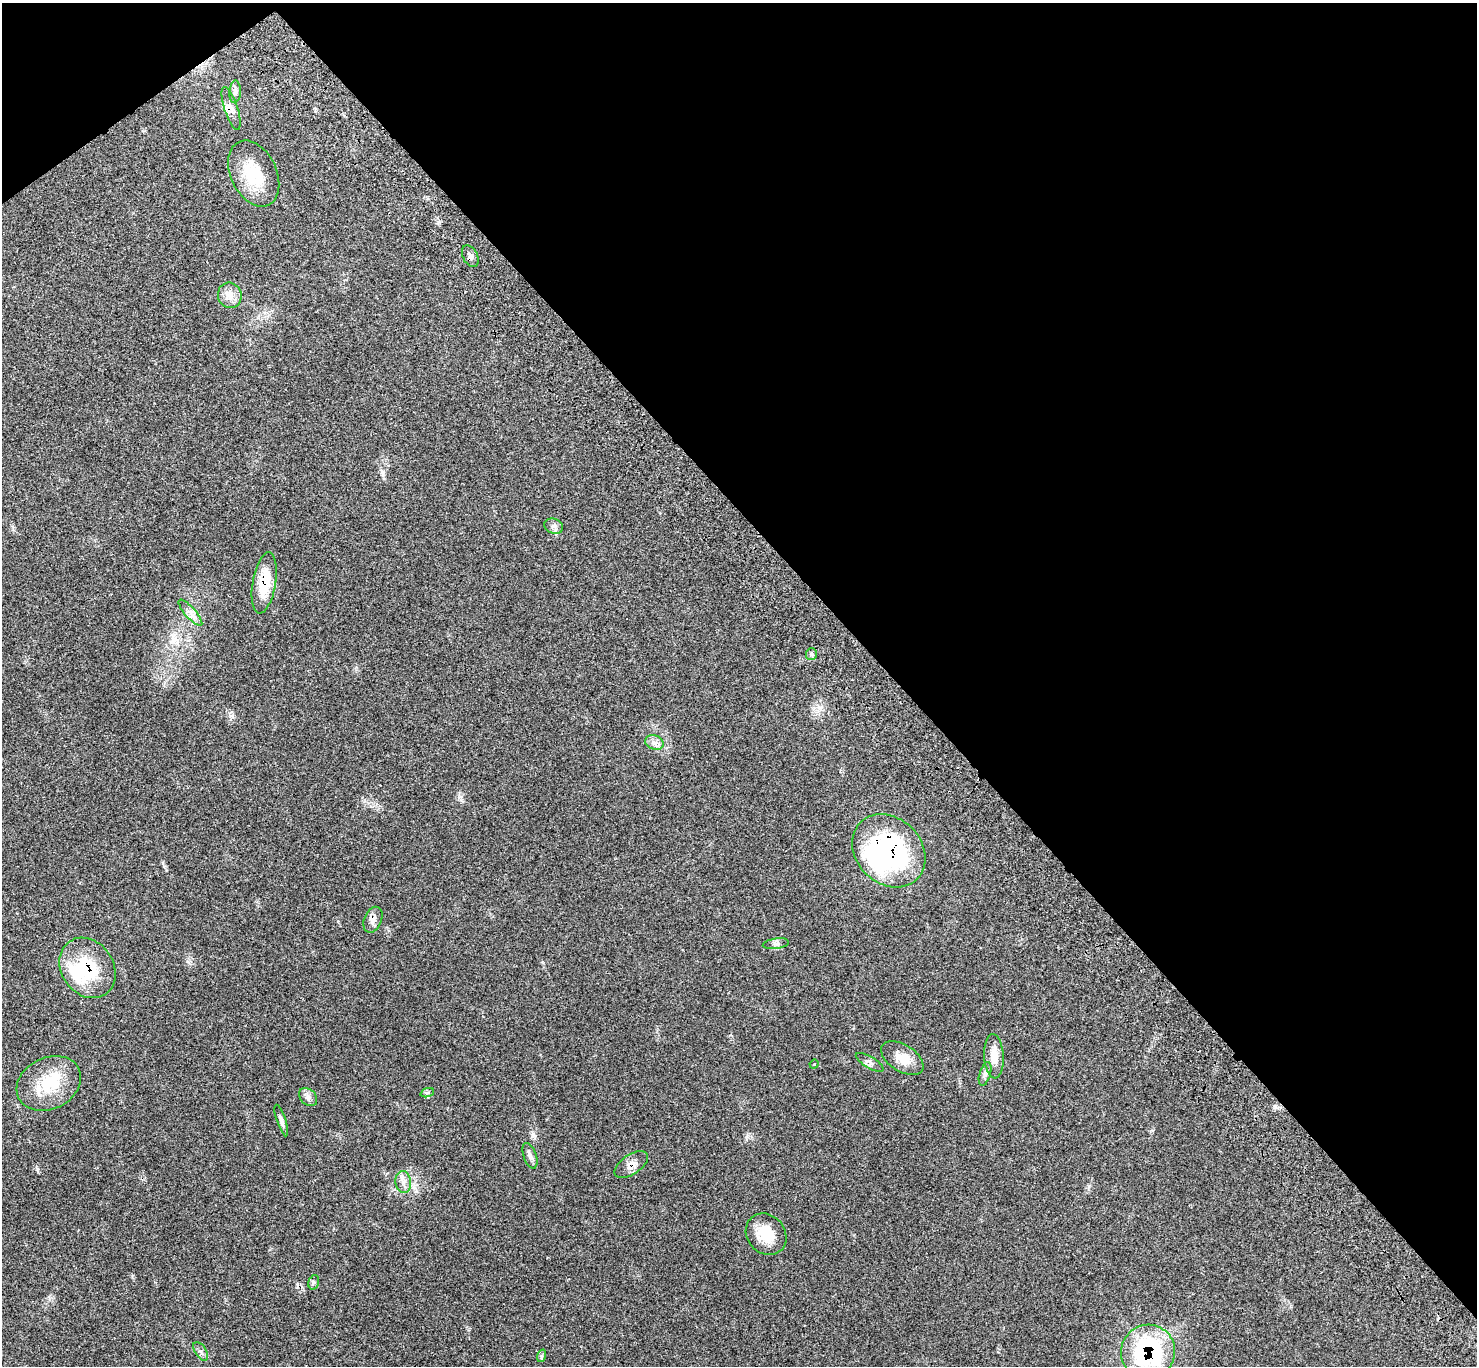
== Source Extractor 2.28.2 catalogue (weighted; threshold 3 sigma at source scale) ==
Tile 3 of 4 x 4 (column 3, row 1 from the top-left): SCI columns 3049-4523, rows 4335-5698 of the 6102 x 6074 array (HDU 1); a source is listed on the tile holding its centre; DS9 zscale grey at full resolution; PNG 1479 x 1368 px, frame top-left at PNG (2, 3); each listed source drawn as its Kron ellipse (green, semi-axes under 4 px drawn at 4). Shown black and unused: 41% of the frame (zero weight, under 3 of 4 exposures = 6% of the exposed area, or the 3 px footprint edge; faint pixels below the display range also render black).
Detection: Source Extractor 2.28.2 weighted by HDU 2 'WHT'; one run over the whole footprint, this tile lists its part. Background 0.0683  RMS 0.0056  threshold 0.025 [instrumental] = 3 sigma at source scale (4.5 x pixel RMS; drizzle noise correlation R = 1.50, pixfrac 1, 0.05/0.05 arcsec/px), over >= 5 px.
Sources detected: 33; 2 inside a brighter object's white glare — neither listed nor drawn; the other 31 listed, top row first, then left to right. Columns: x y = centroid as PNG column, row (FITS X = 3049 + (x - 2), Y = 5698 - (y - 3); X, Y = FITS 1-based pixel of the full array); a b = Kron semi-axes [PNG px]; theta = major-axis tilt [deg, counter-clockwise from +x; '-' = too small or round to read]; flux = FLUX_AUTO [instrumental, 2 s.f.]
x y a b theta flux
235 92 11 6 86 2
231 108 22 6 -72 3.8
254 174 35 23 -64 20
470 256 11 7 -61 2.1
230 295 13 11 -70 4.7
554 526 9 7 -21 2.1
264 583 31 11 80 17
190 613 17 5 -49 3
811 654 6 5 - 1.2
654 743 9 7 -20 2.6
889 851 40 32 -45 99
373 920 13 8 67 2.9
776 944 13 5 7 1.7
87 968 32 26 -56 29
994 1056 22 9 -87 7.1
902 1058 24 13 -32 8.4
870 1062 16 5 -30 2.2
814 1064 5 4 - 0.74
985 1074 12 5 73 1.9
49 1083 34 25 27 22
427 1093 7 4 19 0.94
308 1097 10 7 -45 2.1
281 1120 16 4 -72 2
530 1156 13 6 -71 2.2
631 1165 19 9 33 4.1
403 1182 11 7 -80 3.1
766 1234 22 19 -49 12
314 1282 7 5 73 1.1
201 1351 10 5 -58 1.6
1148 1352 27 27 - 66
541 1356 6 4 71 0.85
Overlapping masked pixels (flux is a lower limit): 8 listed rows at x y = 231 108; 470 256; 264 583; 889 851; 373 920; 87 968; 631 1165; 1148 1352
Unlisted compact peaks at least as high as the median listed source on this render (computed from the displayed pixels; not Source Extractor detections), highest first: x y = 37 1169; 382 472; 1089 1186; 439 222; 1275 1106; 542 962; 232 716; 747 1136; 461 800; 132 1276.